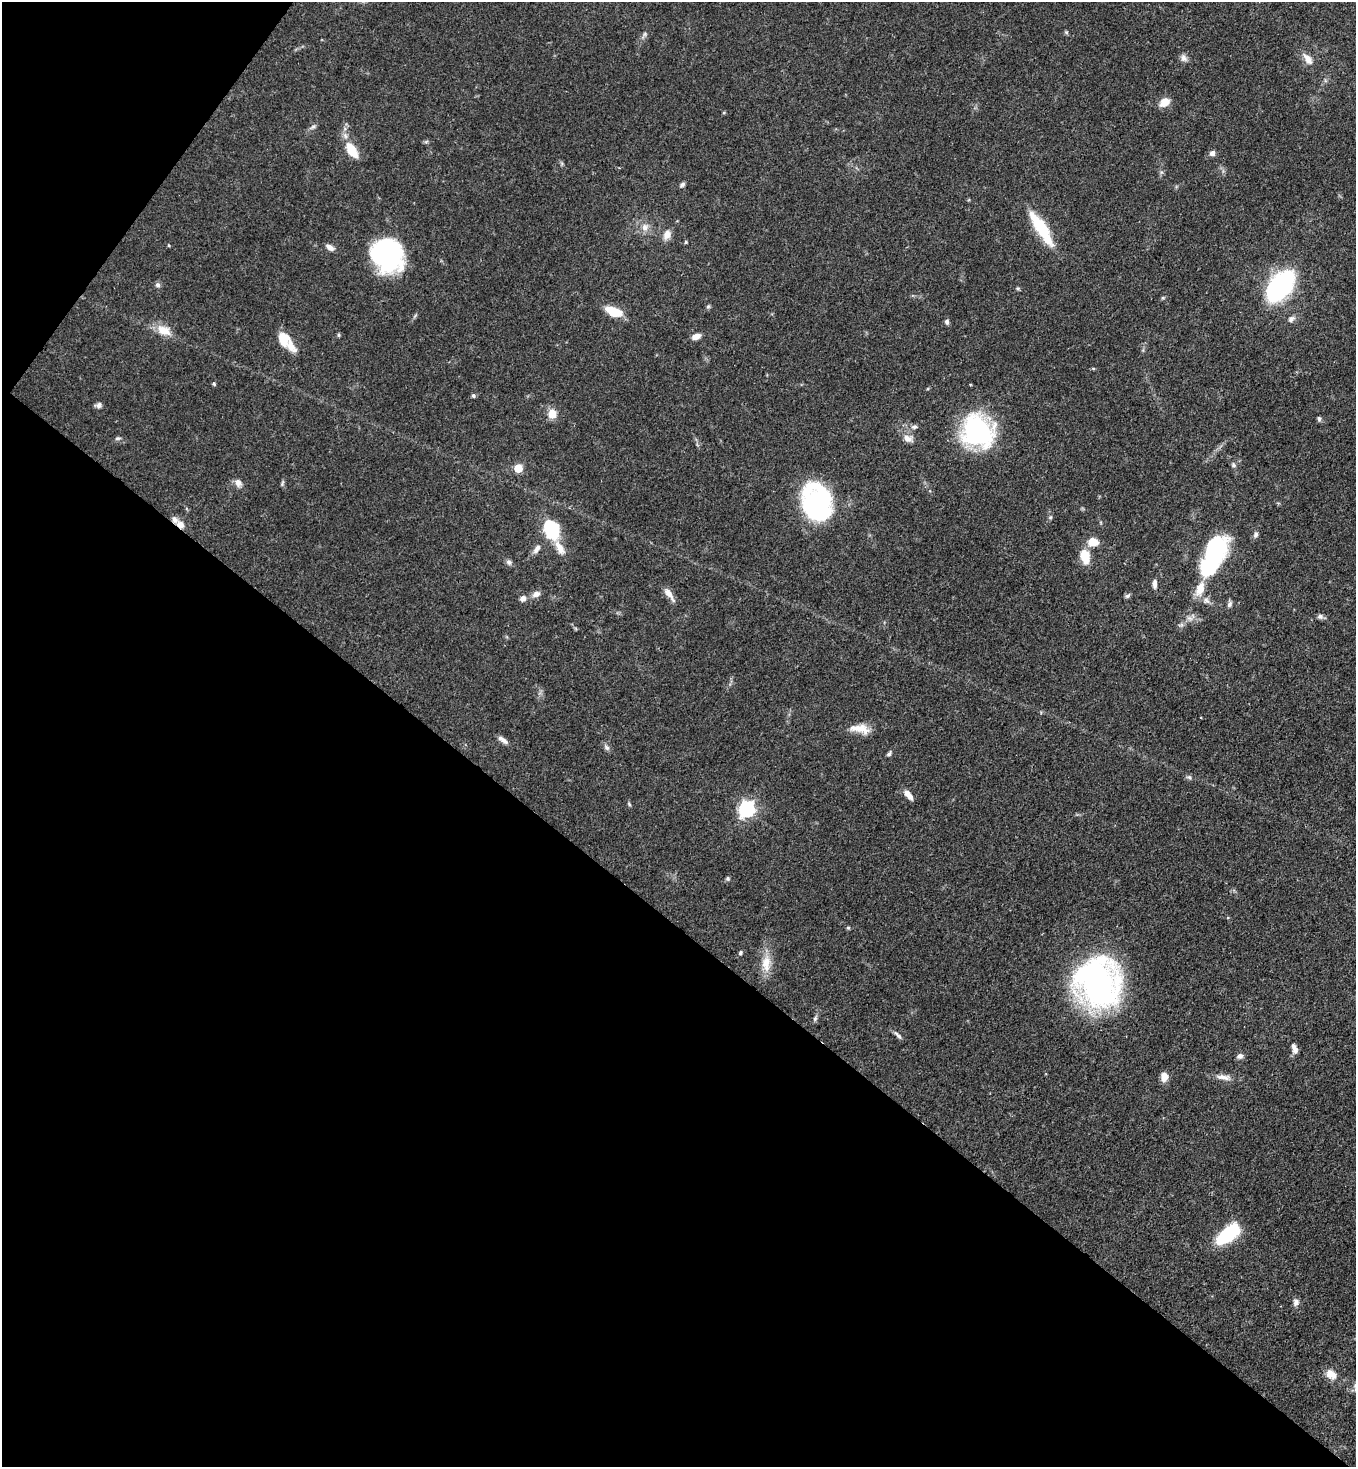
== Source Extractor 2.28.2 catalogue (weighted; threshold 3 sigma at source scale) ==
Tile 9 of 4 x 4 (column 1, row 3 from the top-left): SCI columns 227-1580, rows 1526-2990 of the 6004 x 5982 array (HDU 1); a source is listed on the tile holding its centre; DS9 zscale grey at full resolution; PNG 1358 x 1469 px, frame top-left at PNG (2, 2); no overlay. Shown black and unused: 40% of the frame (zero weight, under 3 of 4 exposures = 7% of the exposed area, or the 3 px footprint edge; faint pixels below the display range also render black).
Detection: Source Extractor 2.28.2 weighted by HDU 2 'WHT'; one run over the whole footprint, this tile lists its part. Background 0.0862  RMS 0.0038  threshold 0.0173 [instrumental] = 3 sigma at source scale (4.5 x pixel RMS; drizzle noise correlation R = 1.50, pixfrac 1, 0.05/0.05 arcsec/px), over >= 5 px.
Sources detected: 87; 2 inside a brighter object's white glare — not listed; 4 inside a brighter listed object's ellipse — not listed separately; the other 81 listed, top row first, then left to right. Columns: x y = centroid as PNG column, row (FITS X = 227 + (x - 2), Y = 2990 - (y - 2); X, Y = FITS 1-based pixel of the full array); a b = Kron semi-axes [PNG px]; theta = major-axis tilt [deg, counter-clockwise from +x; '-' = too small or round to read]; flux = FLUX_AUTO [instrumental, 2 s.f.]
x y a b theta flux
1066 32 5 5 - 0.55
645 34 6 5 - 0.79
1184 58 10 8 -35 1.7
1308 59 17 9 -53 3.4
1164 102 11 9 39 4.6
313 126 10 5 29 1
352 150 19 9 -57 9
1212 153 7 6 - 1.7
682 184 7 5 33 0.95
645 227 11 9 57 2.7
1041 228 42 11 -58 18
667 235 14 9 64 2.7
686 242 4 4 - 0.44
169 245 4 4 - 0.37
330 247 11 6 -31 1.9
384 255 31 27 14 57
158 285 7 7 - 1
1280 286 20 11 52 120
708 306 5 5 - 0.6
614 312 18 9 -21 9.1
1291 319 10 8 41 1.5
947 322 7 6 - 0.98
164 330 20 12 -26 5.8
338 335 6 4 -89 0.47
696 336 11 6 18 2.4
283 339 16 11 -71 7.6
1093 368 6 3 -18 0.41
214 384 5 4 - 0.48
473 396 5 5 - 0.66
99 405 7 6 - 1.5
552 414 9 8 - 5.6
1319 419 6 5 - 0.74
914 427 8 5 9 1.1
977 431 30 26 -47 64
118 438 10 4 5 0.76
908 439 14 8 -25 2.6
1233 465 7 6 - 0.84
518 468 5 5 - 13
238 483 10 8 -60 2.2
282 483 8 3 71 0.63
816 502 30 24 -73 72
1050 517 6 5 - 0.65
181 524 12 8 -48 2.9
551 529 21 15 -66 21
1256 534 8 6 68 1.2
1093 542 12 9 2 5.2
537 549 13 7 56 2.1
1213 549 35 24 56 35
1085 556 15 10 -78 7.3
509 562 8 7 - 1.1
1155 584 12 5 88 1.5
1200 589 20 11 68 5.8
536 594 11 7 20 2.2
669 594 20 6 -54 2.9
1128 595 8 5 40 0.76
522 598 8 7 - 1.7
1206 601 10 8 -29 1.8
1229 604 9 5 64 1
1320 616 8 6 0 1.2
861 728 20 12 -22 5
503 740 14 5 -36 1.9
607 748 9 6 -45 1.2
889 754 7 4 58 0.82
1189 777 7 6 - 0.89
908 795 12 6 -51 3.2
629 804 6 4 -47 0.51
747 809 7 6 - 110
728 878 5 5 - 0.73
848 928 6 4 0 0.53
740 953 6 5 - 0.68
766 963 25 12 88 6.9
1098 983 36 31 -74 160
815 1019 7 5 70 0.83
898 1035 14 5 -48 1.3
1294 1049 13 6 -72 2.2
1240 1056 8 6 16 1.4
1164 1077 10 7 -89 3.3
1223 1077 22 7 -6 3
1228 1234 24 11 40 28
1296 1302 9 7 83 1.6
1331 1374 16 11 -32 4.1
Overlapping masked pixels (flux is a lower limit): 1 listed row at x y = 181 524